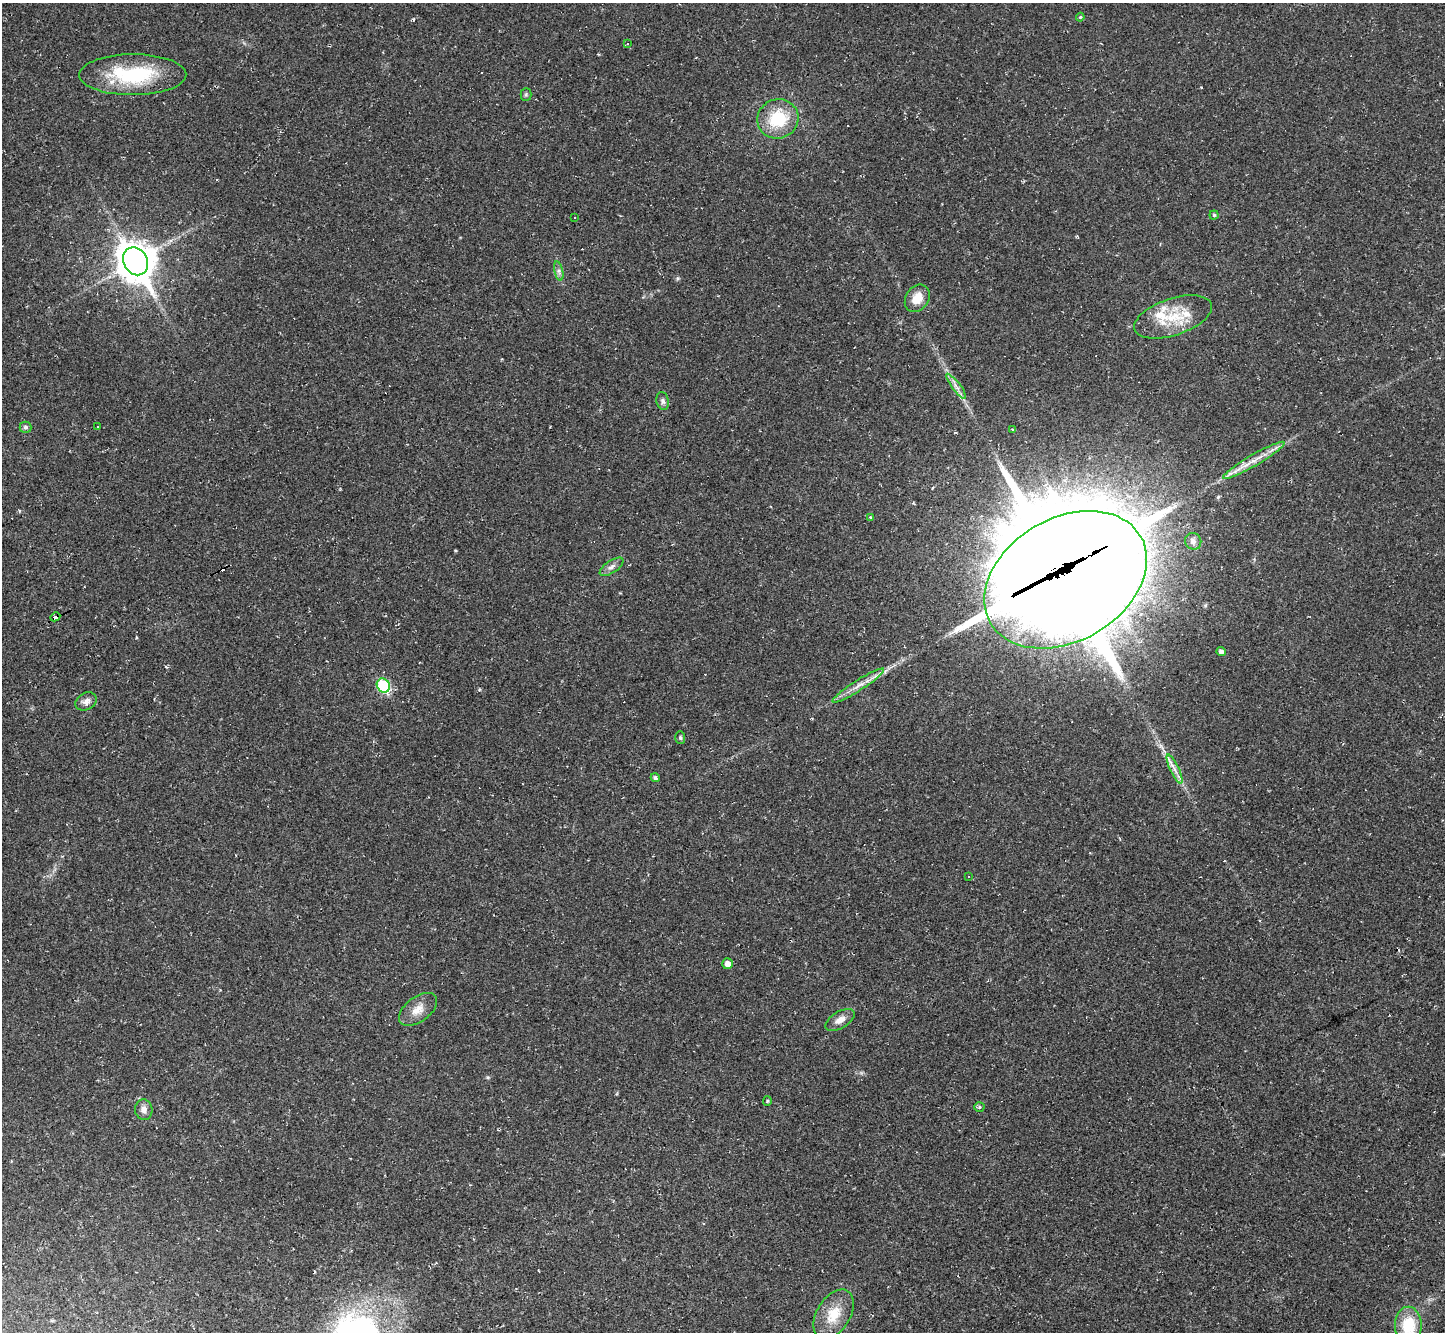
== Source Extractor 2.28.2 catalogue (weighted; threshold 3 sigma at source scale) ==
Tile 7 of 4 x 4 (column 3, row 2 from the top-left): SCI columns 2887-4329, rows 2950-4279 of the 5772 x 5763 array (HDU 1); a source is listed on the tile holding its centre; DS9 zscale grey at full resolution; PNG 1447 x 1334 px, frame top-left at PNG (2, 3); each listed source drawn as its Kron ellipse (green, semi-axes under 4 px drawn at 4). Shown black and unused: <1% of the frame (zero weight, under 2 of 3 exposures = <1% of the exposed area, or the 3 px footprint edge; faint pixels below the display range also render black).
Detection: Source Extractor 2.28.2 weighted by HDU 2 'WHT'; one run over the whole footprint, this tile lists its part. Background 0.045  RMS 0.0066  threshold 0.0299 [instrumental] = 3 sigma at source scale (4.5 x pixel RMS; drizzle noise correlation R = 1.50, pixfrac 1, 0.05/0.05 arcsec/px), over >= 5 px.
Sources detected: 58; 1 inside a brighter object's white glare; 13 cosmic-ray / hot-pixel residue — neither listed nor drawn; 6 inside a brighter listed object's ellipse — not listed separately; the other 38 listed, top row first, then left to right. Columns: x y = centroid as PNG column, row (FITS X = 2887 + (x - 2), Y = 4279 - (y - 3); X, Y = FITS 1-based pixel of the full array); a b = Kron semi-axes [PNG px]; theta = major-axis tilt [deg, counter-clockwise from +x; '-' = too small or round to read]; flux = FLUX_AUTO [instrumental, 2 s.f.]
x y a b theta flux
1080 17 4 3 - 0.74
627 44 3 3 - 0.69
133 75 53 20 0 53
526 95 6 5 - 1.1
778 119 21 19 21 29
1214 215 4 4 - 0.89
575 217 3 3 - 1
136 261 14 11 -60 1500
559 271 10 4 -77 2
917 298 15 11 57 10
1173 317 40 18 18 26
956 386 15 4 -53 3.4
663 401 9 6 -76 1.8
26 427 6 5 - 1.7
98 427 3 2 - 0.87
1012 429 4 3 - 0.61
1254 460 35 5 30 10
870 517 4 3 - 0.71
1193 541 8 8 - 2.6
612 567 13 6 33 3.3
1066 580 87 61 30 10000
55 617 5 3 - 58
1221 652 5 4 - 2.4
383 685 7 6 - 55
858 686 30 5 33 7.1
86 701 11 8 29 3.4
680 738 6 5 - 1.1
1174 769 16 4 -64 4.1
655 778 4 4 - 1.6
969 876 3 2 - 0.44
727 964 5 5 - 4.6
418 1009 22 12 37 8.5
840 1020 16 8 32 5.4
767 1101 5 4 - 0.78
979 1107 5 4 - 1.1
144 1110 10 8 -86 3.9
834 1314 27 16 58 17
1408 1325 18 13 -89 24
Overlapping masked pixels (flux is a lower limit): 2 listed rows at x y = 1066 580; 55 617
Isophote crosses this tile's border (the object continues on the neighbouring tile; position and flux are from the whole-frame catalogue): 1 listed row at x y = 1408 1325